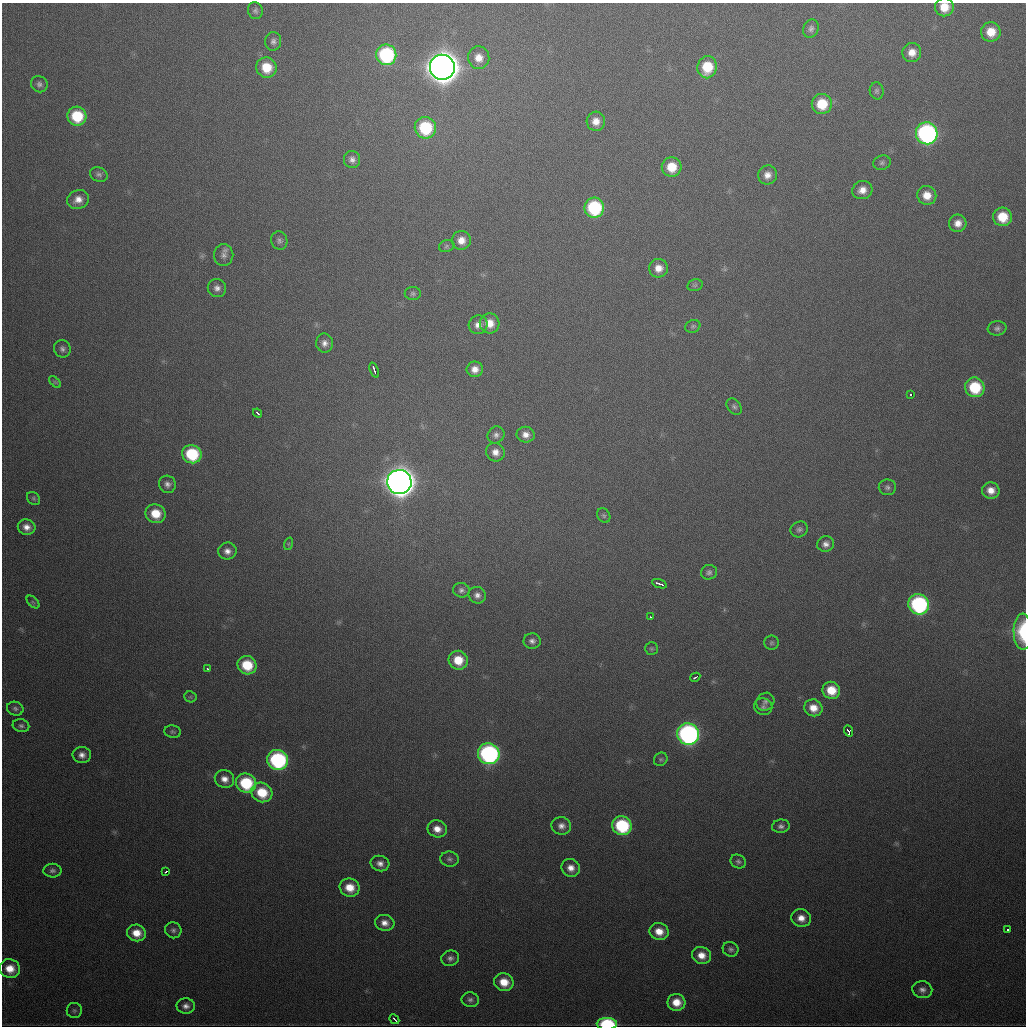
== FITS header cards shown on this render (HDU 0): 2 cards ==
NAXIS1  =                 1024
NAXIS2  =                 1024

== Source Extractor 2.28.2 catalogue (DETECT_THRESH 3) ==
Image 1024 x 1024 px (HDU 0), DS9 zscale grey, 1 PNG px = 1 image px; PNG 1028 x 1028 px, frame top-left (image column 1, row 1024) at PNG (2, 3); each listed source drawn as its Kron ellipse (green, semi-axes under 4 px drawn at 4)
Background 483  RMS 17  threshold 50.3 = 3 sigma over >= 5 px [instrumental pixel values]
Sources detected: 127; all 127 listed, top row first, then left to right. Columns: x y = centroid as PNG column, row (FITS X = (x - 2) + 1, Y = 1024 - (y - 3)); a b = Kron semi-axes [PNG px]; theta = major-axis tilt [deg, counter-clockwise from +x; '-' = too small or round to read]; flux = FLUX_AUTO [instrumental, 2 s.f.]
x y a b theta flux
944 7 9 9 - 2.0e+04
255 11 8 7 - 3.3e+03
811 29 9 7 72 4.3e+03
991 32 10 9 - 2.2e+04
273 41 9 8 - 4.4e+03
912 52 9 9 - 1.3e+04
386 55 10 10 - 1.3e+05
479 58 11 10 - 1.4e+04
266 67 10 10 - 2.9e+04
442 67 12 12 - 2.8e+06
707 67 11 9 79 3.9e+04
39 84 8 8 - 4.2e+03
877 91 8 7 - 3.0e+03
822 104 10 10 - 3.7e+04
77 116 9 9 - 4.9e+04
596 121 9 9 - 1.2e+04
425 128 11 10 - 7.5e+04
927 133 11 10 - 3.4e+05
352 160 8 8 - 5.6e+03
882 163 9 7 18 3.2e+03
672 167 10 10 - 2.6e+04
99 174 9 7 -20 3.6e+03
767 175 10 9 - 9.4e+03
862 190 10 9 - 1.0e+04
927 195 9 9 - 1.6e+04
78 200 11 9 21 1.1e+04
594 208 10 9 - 1.0e+05
1002 217 9 9 - 3.1e+04
958 223 9 8 - 1.0e+04
279 240 9 8 - 4.0e+03
461 240 9 9 - 1.2e+04
447 246 8 6 17 2.6e+03
224 255 11 9 90 6.4e+03
658 268 9 9 - 1.2e+04
695 285 8 5 13 2.4e+03
217 288 9 9 - 6.2e+03
413 294 8 6 -1 2.9e+03
490 323 10 9 - 1.7e+04
478 325 9 9 - 8.8e+03
693 326 8 6 24 2.6e+03
997 328 9 7 9 4.0e+03
324 343 9 8 - 6.8e+03
62 349 9 8 - 4.4e+03
475 369 8 7 - 9.6e+03
374 370 8 3 -70 5.8e+03
55 382 7 4 -44 1.8e+03
975 387 10 9 - 5.6e+04
911 395 3 3 - 6.5e+03
734 407 9 6 -50 3.3e+03
257 413 5 2 - 2.9e+03
496 435 9 8 - 5.0e+03
526 435 9 8 - 8.4e+03
495 452 9 9 - 9.5e+03
192 454 10 9 - 6.5e+04
399 482 12 12 - 2.0e+06
167 484 9 8 - 5.6e+03
887 487 8 8 - 3.8e+03
991 490 9 8 - 1.2e+04
33 498 7 5 -46 2.3e+03
156 514 10 9 - 2.7e+04
604 516 8 6 -57 2.5e+03
27 527 9 7 -18 8.8e+03
799 529 9 7 29 3.8e+03
288 544 6 4 71 1.7e+03
826 544 8 8 - 6.2e+03
227 551 9 8 - 7.7e+03
709 572 8 7 - 3.7e+03
659 584 8 3 -18 6.4e+03
461 590 8 7 - 4.2e+03
477 595 9 8 - 6.3e+03
33 602 8 4 -44 2.0e+03
919 604 10 10 - 2.0e+05
650 617 3 2 - 2.2e+03
1023 632 18 9 -89 5.2e+04
532 641 8 7 - 5.3e+03
771 643 7 7 - 2.7e+03
651 649 6 6 - 2.3e+03
458 660 10 9 - 2.6e+04
247 665 9 9 - 4.0e+04
208 669 3 3 - 2.6e+03
695 677 5 2 - 3.0e+03
831 690 9 8 - 2.7e+04
190 697 6 5 - 2.0e+03
765 702 9 8 - 4.8e+03
763 707 9 8 - 4.4e+03
813 708 9 8 - 1.5e+04
15 709 8 7 - 3.6e+03
21 726 8 6 -13 3.3e+03
848 731 6 3 -67 1.0e+04
173 732 8 6 -10 2.5e+03
688 734 11 10 - 3.8e+05
489 754 11 10 - 2.8e+05
82 755 9 8 - 7.4e+03
661 759 7 6 - 2.4e+03
278 760 10 10 - 1.8e+05
224 779 10 9 - 9.6e+03
246 783 10 9 - 6.9e+04
262 792 11 9 -28 3.6e+04
561 826 10 8 -11 7.2e+03
622 826 10 9 - 9.2e+04
781 826 9 6 7 4.4e+03
437 829 10 8 -19 1.2e+04
449 859 9 7 -9 3.9e+03
738 861 8 6 -32 3.4e+03
380 863 9 7 -13 7.1e+03
571 868 9 8 - 9.8e+03
52 871 9 7 -1 4.1e+03
166 872 4 2 - 2.4e+03
350 888 10 9 - 2.1e+04
801 918 10 9 - 1.2e+04
385 923 10 8 -14 9.3e+03
173 930 8 8 - 4.0e+03
1008 930 3 3 - 4.8e+03
659 931 10 8 -18 1.6e+04
136 933 9 8 - 1.8e+04
731 949 8 7 - 3.6e+03
701 955 10 8 -17 1.4e+04
450 958 9 7 17 4.8e+03
10 969 10 9 - 1.9e+04
504 982 10 8 -21 2.2e+04
922 990 10 8 -10 6.4e+03
470 1000 8 7 - 4.2e+03
676 1002 9 8 - 1.9e+04
186 1006 9 7 -2 6.6e+03
74 1010 7 7 - 2.9e+03
394 1019 5 2 - 3.5e+03
607 1024 10 6 1 8.9e+04
At the frame edge (FLAGS 8, measured only in part): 3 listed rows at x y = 944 7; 1023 632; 607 1024